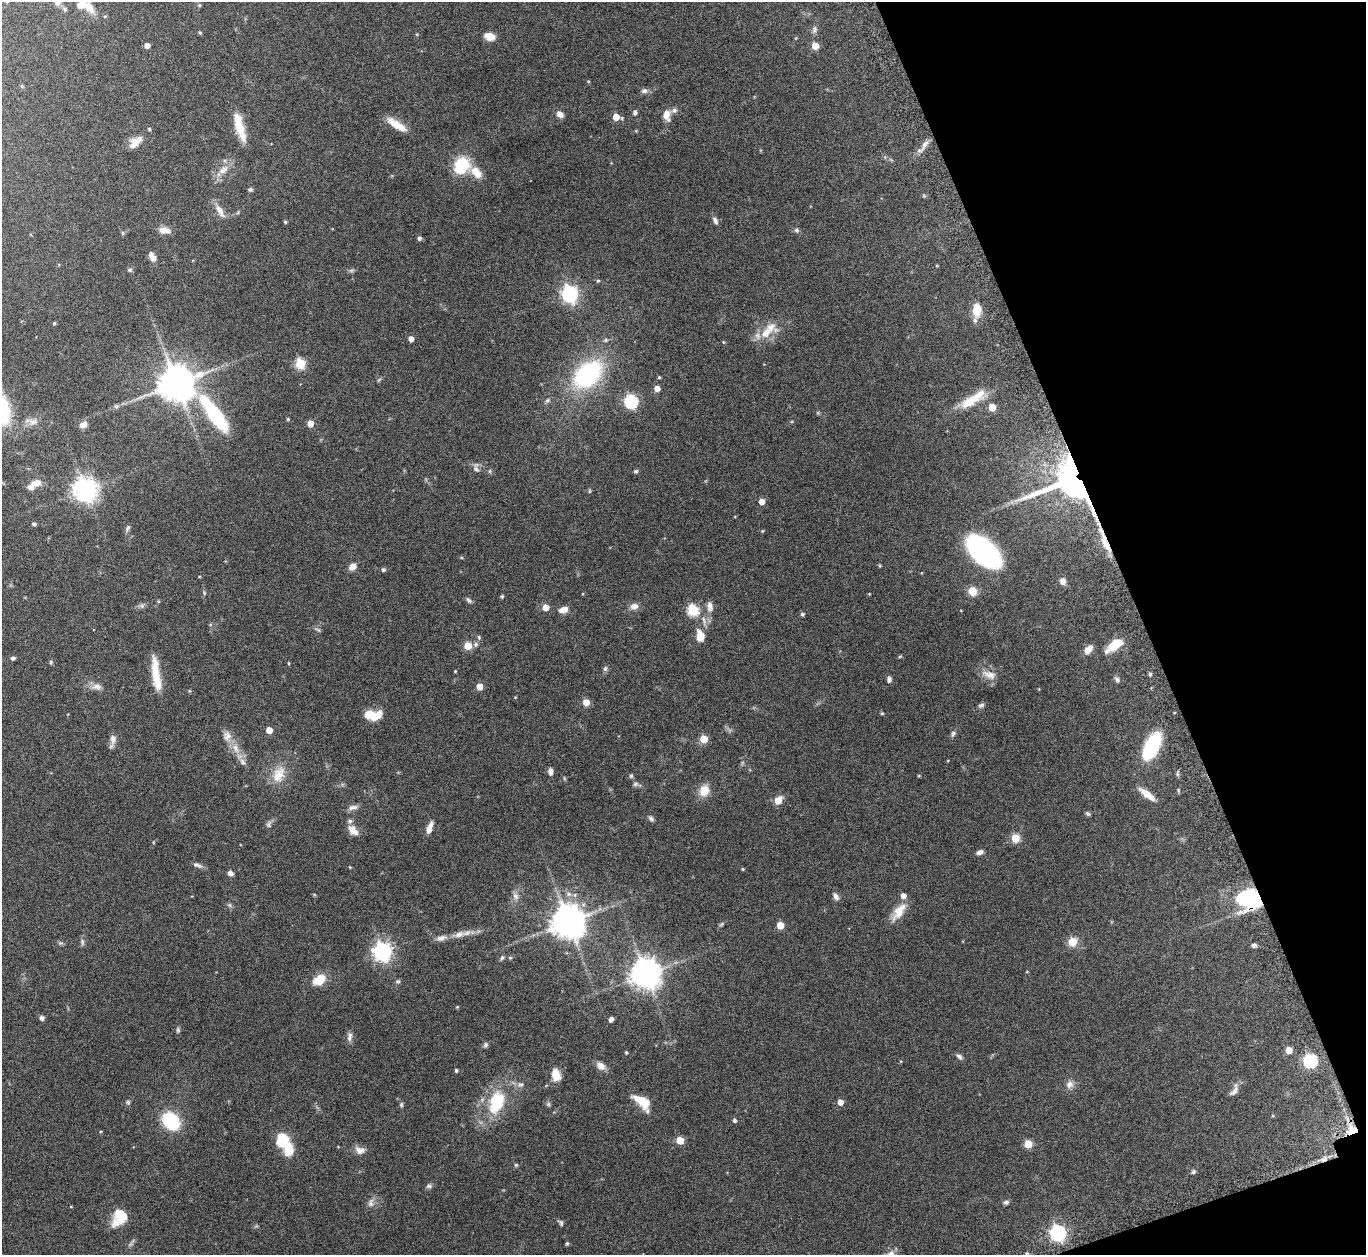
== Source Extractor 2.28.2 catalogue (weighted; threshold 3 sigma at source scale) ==
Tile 12 of 4 x 4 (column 4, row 3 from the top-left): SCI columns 4136-5499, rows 1447-2699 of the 5546 x 5534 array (HDU 1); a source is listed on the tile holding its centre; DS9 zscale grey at full resolution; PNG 1368 x 1257 px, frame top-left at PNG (2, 2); no overlay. Shown black and unused: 17% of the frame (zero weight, under 8 of 15 exposures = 4% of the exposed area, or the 3 px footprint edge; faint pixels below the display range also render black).
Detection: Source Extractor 2.28.2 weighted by HDU 2 'WHT'; one run over the whole footprint, this tile lists its part. Background 0.0793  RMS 0.0027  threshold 0.011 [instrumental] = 3 sigma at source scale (4.09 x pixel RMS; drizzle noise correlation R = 1.36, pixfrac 0.8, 0.05/0.05 arcsec/px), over >= 5 px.
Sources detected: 217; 1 too faint to see at this stretch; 1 inside a brighter object's white glare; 2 cosmic-ray / hot-pixel residue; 2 long thin detections or spike segments (spike, bleed or trail) — not listed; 12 inside a brighter listed object's ellipse — not listed separately; the other 199 listed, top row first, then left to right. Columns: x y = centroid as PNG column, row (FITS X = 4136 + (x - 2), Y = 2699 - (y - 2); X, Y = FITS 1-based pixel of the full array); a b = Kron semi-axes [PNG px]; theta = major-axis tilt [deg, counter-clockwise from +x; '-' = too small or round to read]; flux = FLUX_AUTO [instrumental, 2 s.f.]
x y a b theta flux
89 7 21 10 -56 3
65 9 7 6 - 0.5
105 16 5 3 - 0.23
814 29 10 7 84 0.76
200 32 4 4 - 0.31
417 34 4 4 - 0.24
489 36 13 8 -17 1.9
147 45 4 4 - 1.5
815 46 5 5 - 4.9
644 91 9 7 5 0.76
674 110 7 7 - 0.76
635 112 6 5 - 0.5
560 114 8 6 -44 1.5
666 115 10 8 73 2.2
616 117 6 5 - 3.8
397 125 24 8 -33 3.9
240 128 29 10 -72 4.9
149 129 4 4 - 0.36
636 131 4 3 - 0.19
134 143 14 11 57 2.4
925 144 16 6 57 1.4
461 165 18 15 65 9.9
223 170 14 9 41 2.3
476 172 17 11 -48 3
250 190 5 4 - 0.42
924 196 6 4 -19 0.27
220 211 19 7 -60 2
238 212 6 3 72 0.27
715 220 10 5 -68 0.88
285 222 4 4 - 0.35
163 230 9 8 - 1.6
797 230 7 6 - 0.55
122 233 6 4 -90 0.32
419 238 4 4 - 0.65
152 257 12 7 -63 1.4
937 266 3 3 - 0.21
130 270 6 5 - 0.42
351 270 8 4 8 0.45
598 280 5 3 - 0.28
570 294 7 6 - 77
977 310 15 9 -89 4
54 323 4 4 - 0.31
766 333 18 12 41 4.1
411 339 5 4 - 1.3
606 340 6 4 21 0.4
723 342 5 3 - 0.19
300 364 6 5 - 17
588 374 22 15 41 36
659 377 4 3 - 0.27
176 383 11 11 - 540
657 388 5 4 - 2.1
973 399 39 11 33 6.2
631 401 6 6 - 36
116 406 6 6 - 0.51
992 407 5 5 - 5.2
215 414 46 12 -54 20
2 416 16 10 -88 6.3
288 419 5 4 - 0.25
32 421 19 9 -5 1.9
310 423 5 5 - 3.1
83 425 10 8 20 1.2
476 468 14 7 -82 1
490 471 6 4 90 0.33
636 471 5 5 - 0.42
1072 480 32 26 12 120
36 483 14 9 12 2
85 489 8 7 - 220
590 491 6 4 89 0.27
762 502 5 5 - 2.1
34 524 5 4 - 0.46
127 528 10 5 64 0.51
762 531 4 3 - 0.23
1106 543 29 8 -66 4
984 551 28 15 -43 63
353 566 8 7 - 1.6
383 570 5 4 - 0.53
1063 581 8 7 - 1.1
973 591 9 8 - 3.1
204 593 6 5 - 0.33
869 594 5 3 - 0.2
502 596 4 4 - 0.36
469 600 9 5 -50 0.58
158 601 5 3 - 0.21
634 606 10 8 8 1.4
710 606 14 8 -82 1.5
545 608 5 5 - 3.6
563 610 9 6 18 2
693 610 6 5 - 20
802 614 4 4 - 0.45
704 620 14 6 -69 1.2
700 636 12 8 -78 3.8
479 637 6 4 -70 0.39
476 644 7 6 - 0.56
1115 645 17 8 39 6.8
468 646 5 5 - 6
1089 649 12 7 48 1.6
900 656 5 4 - 0.28
13 658 5 4 - 0.51
51 662 5 5 - 0.33
289 663 5 3 - 0.22
605 669 7 5 74 0.52
455 671 3 3 - 0.21
156 674 41 8 -83 5.9
1150 674 5 5 - 0.37
989 675 21 10 -21 2.3
889 679 7 5 81 0.73
1117 680 8 6 -57 0.65
97 687 14 9 5 1.5
479 687 5 5 - 2.8
586 702 5 5 - 2.8
981 705 8 6 19 0.55
882 713 4 4 - 0.31
373 715 18 10 0 4.7
269 730 5 5 - 3
953 733 8 5 64 0.59
113 739 14 8 -88 1.3
704 739 5 5 - 6.2
1152 747 25 11 63 19
236 748 17 8 -59 2.6
550 772 7 5 -87 1.1
279 774 24 16 65 4.6
1177 774 7 4 -72 0.39
919 775 4 3 - 0.22
631 776 5 5 - 0.39
635 784 8 6 15 0.54
704 790 11 10 - 3.6
1178 790 6 4 -89 0.28
1147 794 21 7 -38 2.9
778 800 6 5 - 3.6
353 807 14 7 12 1.1
1088 814 6 5 - 0.4
651 819 8 5 -51 0.55
268 824 10 6 70 0.63
353 830 16 9 -49 2.1
1015 838 6 6 - 4.2
980 852 8 5 21 0.88
199 866 10 5 -41 0.67
350 867 4 3 - 0.18
742 869 4 3 - 0.24
230 873 6 5 - 0.91
516 896 10 8 -61 1.1
836 897 9 6 -61 0.86
1248 899 24 20 -3 20
230 905 7 4 -88 0.41
899 912 25 10 56 3.6
568 922 10 10 - 470
721 924 7 4 37 0.38
780 925 5 5 - 5.3
459 934 18 8 13 2
441 938 16 7 15 1.4
82 942 9 5 -78 0.6
1072 942 5 5 - 8.9
60 943 8 3 5 0.39
1254 945 6 5 - 0.59
382 951 7 7 - 110
502 958 7 5 55 0.49
646 974 9 9 - 370
319 980 14 9 33 4.8
398 981 7 6 - 0.48
457 1007 4 3 - 0.2
42 1018 5 5 - 0.82
611 1019 4 4 - 1.1
178 1030 7 5 -80 0.4
350 1037 13 6 83 1
485 1045 7 5 64 0.49
1289 1050 5 5 - 3.8
626 1053 4 3 - 0.28
959 1057 9 5 -43 0.69
1310 1061 6 6 - 39
601 1066 10 7 -34 1.9
456 1070 4 3 - 0.41
556 1075 12 8 -76 3.7
1069 1084 10 10 - 1.3
520 1085 8 6 14 0.71
1234 1091 17 7 49 1.4
128 1102 6 6 - 0.42
496 1102 27 17 73 12
840 1102 5 5 - 1.7
645 1103 16 11 -82 3.5
401 1104 6 5 - 0.42
548 1104 6 6 - 0.44
734 1120 4 4 - 0.55
171 1121 12 9 -46 25
1352 1130 13 11 22 3.4
282 1140 9 8 - 11
680 1140 5 5 - 5.6
1028 1144 5 5 - 6.6
360 1150 14 9 -13 1.6
1324 1159 9 4 36 0.83
516 1165 6 5 - 0.33
1193 1172 6 5 - 0.42
429 1186 8 6 15 0.6
1006 1202 7 5 5 0.6
371 1203 13 7 76 1.2
120 1217 18 13 60 6.2
561 1223 9 5 -54 0.5
1058 1233 7 6 - 71
567 1244 5 4 - 0.34
1027 1254 5 3 - 0.33
Overlapping masked pixels (flux is a lower limit): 5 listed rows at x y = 1072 480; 1106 543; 1248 899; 1352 1130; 1324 1159
Isophote crosses this tile's border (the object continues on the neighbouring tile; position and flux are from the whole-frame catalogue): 2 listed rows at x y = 89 7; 2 416